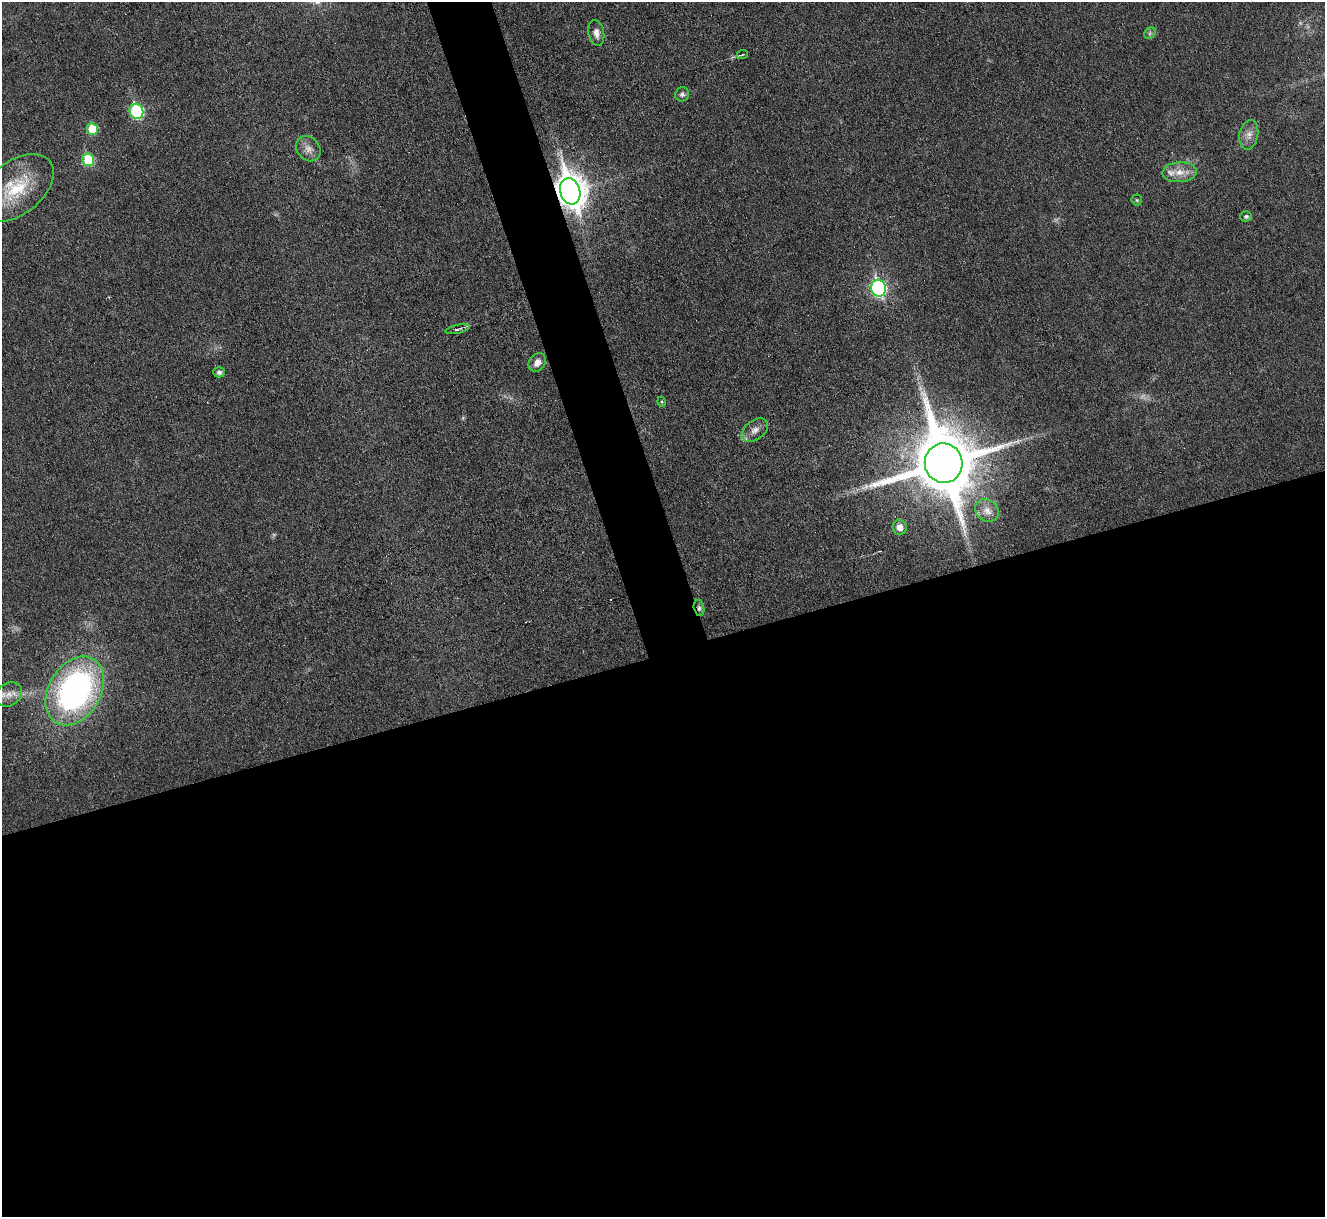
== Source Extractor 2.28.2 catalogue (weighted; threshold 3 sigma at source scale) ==
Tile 15 of 4 x 4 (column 3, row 4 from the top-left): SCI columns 2646-3968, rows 146-1360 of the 5292 x 5276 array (HDU 1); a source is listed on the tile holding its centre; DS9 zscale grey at full resolution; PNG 1327 x 1219 px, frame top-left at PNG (2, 2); each listed source drawn as its Kron ellipse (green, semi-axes under 4 px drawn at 4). Shown black and unused: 49% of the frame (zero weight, under 3 of 6 exposures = <1% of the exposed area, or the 3 px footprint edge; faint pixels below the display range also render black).
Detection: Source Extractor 2.28.2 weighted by HDU 2 'WHT'; one run over the whole footprint, this tile lists its part. Background 0.0461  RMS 0.0041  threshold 0.0168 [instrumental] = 3 sigma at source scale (4.09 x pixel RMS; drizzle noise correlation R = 1.36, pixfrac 0.8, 0.05/0.05 arcsec/px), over >= 5 px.
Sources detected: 31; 3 too faint to see at this stretch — neither listed nor drawn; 2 inside a brighter listed object's ellipse — not listed separately; the other 26 listed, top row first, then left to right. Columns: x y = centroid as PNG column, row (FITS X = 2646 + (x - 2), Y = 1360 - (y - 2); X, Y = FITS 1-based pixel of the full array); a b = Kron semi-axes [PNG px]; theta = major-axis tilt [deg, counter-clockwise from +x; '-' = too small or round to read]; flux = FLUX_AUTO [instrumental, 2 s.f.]
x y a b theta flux
596 33 13 7 -79 2.3
1150 33 6 5 - 0.81
742 55 6 3 20 0.42
682 94 7 7 - 1.1
136 111 7 7 - 40
92 129 6 5 - 11
1249 135 15 9 78 2.9
308 149 14 11 -49 3.1
88 160 6 6 - 22
1179 172 17 10 3 4.8
15 188 44 26 37 21
570 191 13 10 -73 650
1137 200 5 5 - 0.54
1246 216 5 5 - 0.98
878 288 8 7 - 89
457 329 12 3 12 1.1
537 363 10 7 51 2.5
219 372 5 5 - 1.3
662 402 5 3 - 0.41
755 430 15 9 37 2.9
944 463 20 19 - 3700
987 510 12 10 -37 3.6
900 527 8 7 - 2.6
699 608 8 5 -77 1.1
75 691 37 26 58 120
9 694 14 11 32 4.2
Overlapping masked pixels (flux is a lower limit): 2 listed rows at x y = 570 191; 699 608
Isophote crosses this tile's border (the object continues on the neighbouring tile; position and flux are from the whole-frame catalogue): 1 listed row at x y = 9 694